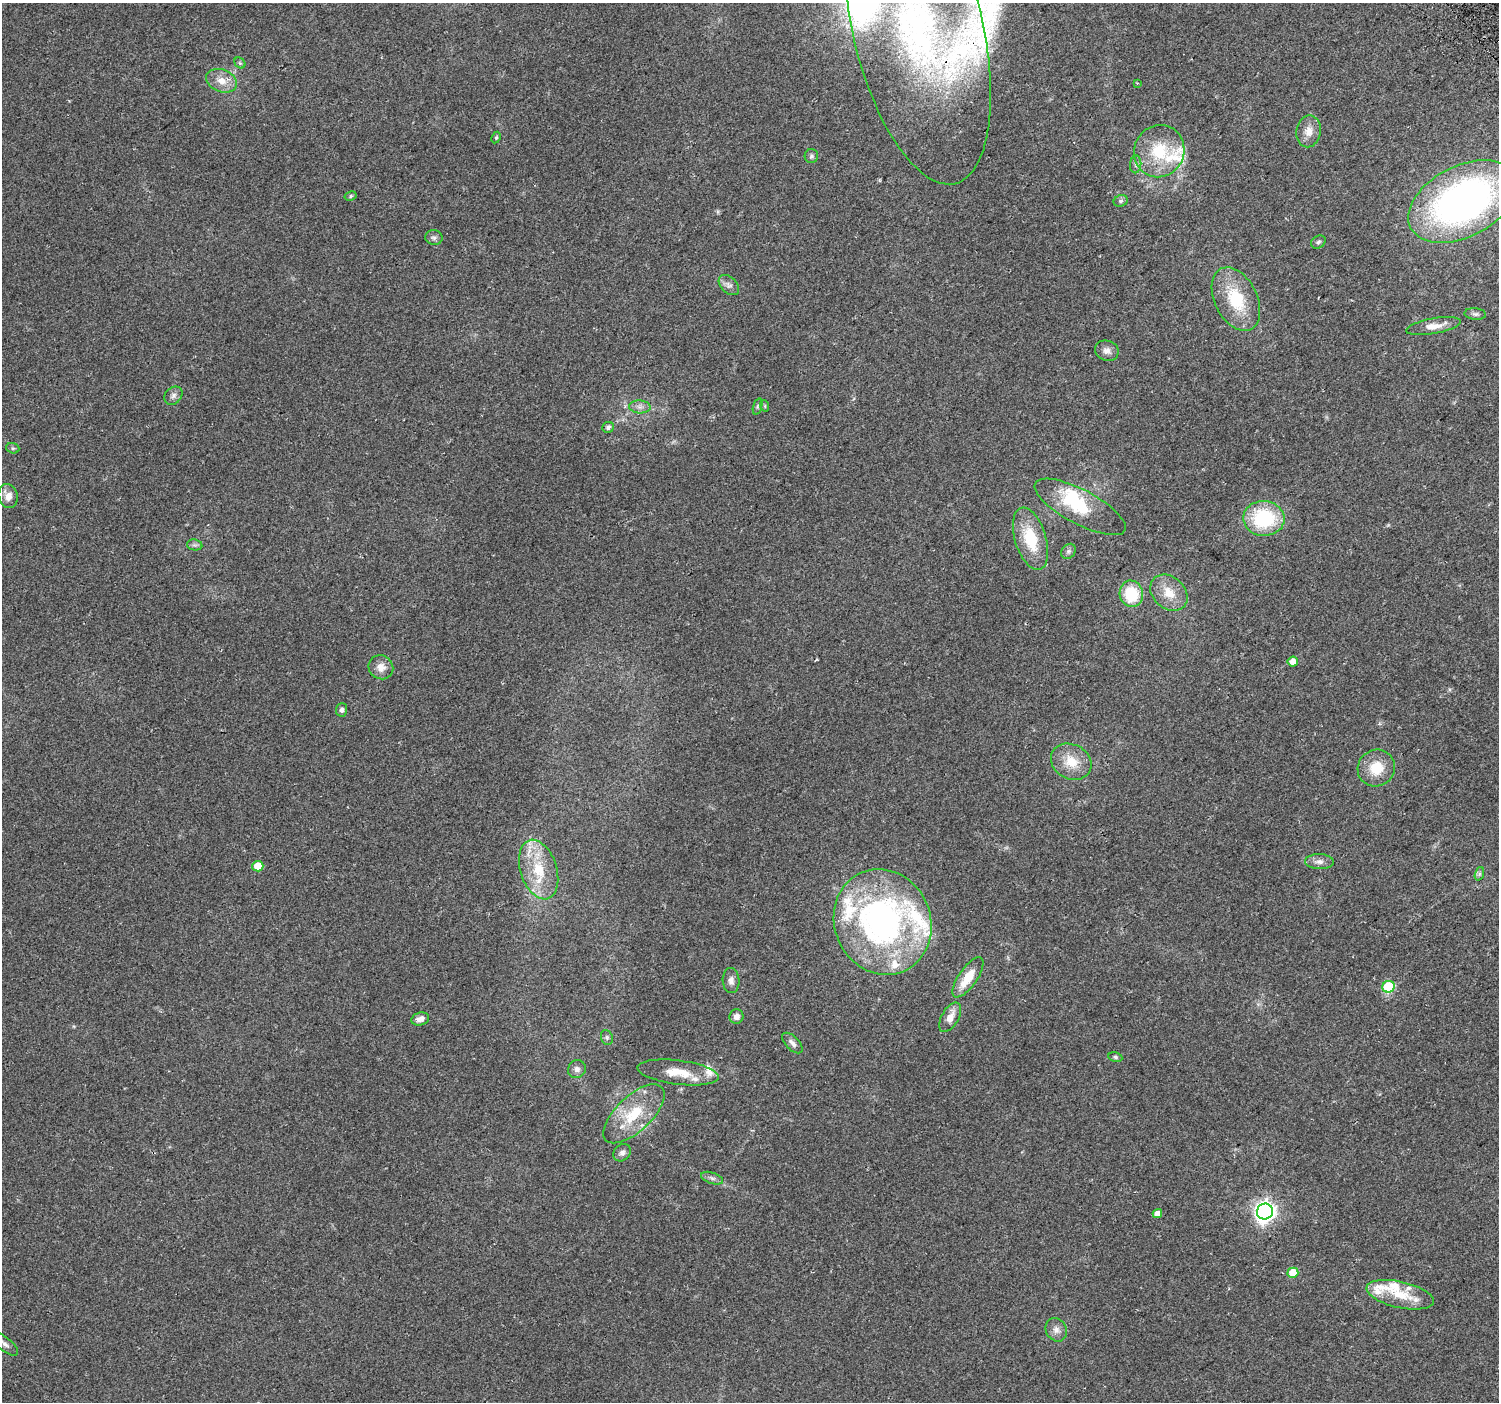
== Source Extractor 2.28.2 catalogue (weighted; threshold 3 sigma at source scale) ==
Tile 10 of 4 x 4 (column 2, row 3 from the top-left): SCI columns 1530-3026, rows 1623-3022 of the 6047 x 5984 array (HDU 1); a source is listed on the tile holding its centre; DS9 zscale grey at full resolution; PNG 1501 x 1404 px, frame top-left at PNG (2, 3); each listed source drawn as its Kron ellipse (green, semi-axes under 4 px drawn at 4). Shown black and unused: <1% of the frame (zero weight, under 2 of 3 exposures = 2% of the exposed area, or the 3 px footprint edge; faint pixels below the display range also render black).
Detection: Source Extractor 2.28.2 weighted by HDU 2 'WHT'; one run over the whole footprint, this tile lists its part. Background 0.0578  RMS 0.011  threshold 0.0499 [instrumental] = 3 sigma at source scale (4.5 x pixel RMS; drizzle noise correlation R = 1.50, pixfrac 1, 0.0396/0.0396 arcsec/px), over >= 5 px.
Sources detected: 80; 2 inside a brighter object's white glare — neither listed nor drawn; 15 inside a brighter listed object's ellipse — not listed separately; the other 63 listed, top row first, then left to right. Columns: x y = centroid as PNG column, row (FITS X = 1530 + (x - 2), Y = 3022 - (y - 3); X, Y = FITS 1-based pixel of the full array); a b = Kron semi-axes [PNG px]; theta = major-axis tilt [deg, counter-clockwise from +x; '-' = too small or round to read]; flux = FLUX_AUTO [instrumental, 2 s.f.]
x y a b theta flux
918 27 161 65 -77 470
240 63 6 4 -45 1.7
222 81 16 11 -21 13
1137 83 3 3 - 0.8
1309 131 16 12 80 12
496 137 6 4 63 1.8
1159 151 26 25 - 49
811 156 7 7 - 2.5
1136 164 9 5 86 3.1
351 196 6 4 29 1.7
1121 201 7 5 22 2.5
1463 202 58 35 27 460
434 238 9 7 -8 3.2
1318 242 8 6 32 2.5
729 285 12 8 -45 5.2
1236 299 34 21 -64 52
1475 314 11 5 -5 3.1
1433 326 28 7 10 14
1107 351 12 10 -21 6.4
173 396 10 8 47 4.6
765 406 6 3 -72 1.2
640 407 11 6 -3 5
757 407 8 3 71 1.8
608 427 6 5 - 3.2
13 448 7 5 -20 1.9
8 496 12 9 -77 10
1080 507 51 17 -28 54
1264 518 21 17 -3 81
1030 539 32 15 -73 43
195 545 8 5 -10 2.5
1068 551 8 6 52 2.9
1169 593 20 16 -42 21
1131 594 13 11 -76 44
1293 661 5 5 - 9.3
381 667 12 12 - 10
342 710 7 5 84 2.8
1071 762 21 17 -28 25
1376 768 19 18 - 26
1319 862 14 7 -3 6.1
258 866 5 5 - 20
539 869 31 18 -72 40
1479 874 7 4 71 2.2
883 922 54 48 -67 300
968 977 23 9 55 26
731 981 12 8 -88 5.5
1388 987 6 6 - 68
736 1016 7 7 - 5.4
950 1017 16 8 60 11
420 1019 9 6 16 6.8
607 1037 8 5 -71 2.5
792 1043 13 6 -46 4.8
1115 1057 7 4 -11 2.1
577 1069 9 8 - 4.7
678 1072 41 12 -7 27
634 1114 38 17 43 48
622 1153 9 7 45 5
712 1178 11 5 -19 3.8
1265 1212 8 8 - 590
1157 1214 5 4 - 7.9
1293 1273 5 5 - 22
1400 1295 34 13 -13 30
1056 1330 12 10 -58 6.9
5 1344 16 6 -40 5.2
Overlapping masked pixels (flux is a lower limit): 1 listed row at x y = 918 27
Isophote crosses this tile's border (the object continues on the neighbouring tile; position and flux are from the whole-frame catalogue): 3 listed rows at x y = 918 27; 1463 202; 5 1344